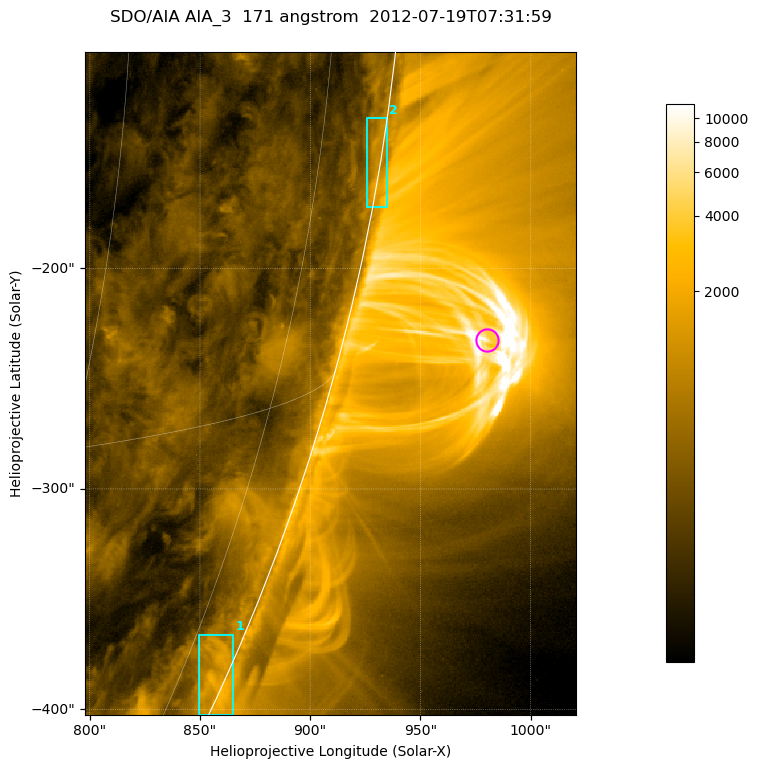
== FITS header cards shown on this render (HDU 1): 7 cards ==
TELESCOP= 'SDO/AIA '           / For AIA: SDO/AIA
INSTRUME= 'AIA_3   '           / For AIA: AIA_ATA1, AIA_ATA2, AIA_ATA3 or AIA_AT
WAVELNTH=                  171 / [angstrom] Wavelength
WAVEUNIT= 'angstrom'           / Wavelength unit: angstrom
DATE-OBS= '2012-07-19T07:31:59.344' / [ISO] Date when observation started; ISO 8
CTYPE1  = 'HPLN-TAN'           / CTYPE1; Typically HPLN
CTYPE2  = 'HPLT-TAN'           / CTYPE2; Typically HPLT

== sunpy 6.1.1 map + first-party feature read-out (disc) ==
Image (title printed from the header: SDO/AIA AIA_3  171 angstrom  2012-07-19T07:31:59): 371 x 501 px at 0.599 arcsec/px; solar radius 944 arcsec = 1575 px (partial field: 1.2% of the solar disc is inside the frame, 48% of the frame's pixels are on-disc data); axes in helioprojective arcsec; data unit not stated in the header (colour bar unlabelled)
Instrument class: DISC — disc imager (sunpy class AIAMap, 171 A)
Bright regions (active regions / flare kernels): reference = the on-disc median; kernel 3 px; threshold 5 sigma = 673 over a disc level ~298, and >= 1.15x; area >= 185 px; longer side >= 4 px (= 2.4 arcsec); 2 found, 2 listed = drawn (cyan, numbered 1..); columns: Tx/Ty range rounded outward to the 2 arcsec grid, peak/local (2 s.f.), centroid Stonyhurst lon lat
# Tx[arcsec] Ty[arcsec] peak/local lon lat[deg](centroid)
1 848..866 -404..-366 7.4 +81 -23
2 924..936 -172..-132 6.1 +85 -9
Off-limb structures (1.02-1.3 R_sun): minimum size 92 px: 2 found; the strongest spans PA ~250..260 deg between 1.02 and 1.14 R_sun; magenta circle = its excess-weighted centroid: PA ~255 deg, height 1.07 R_sun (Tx ~980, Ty ~-232 arcsec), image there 7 x the reference